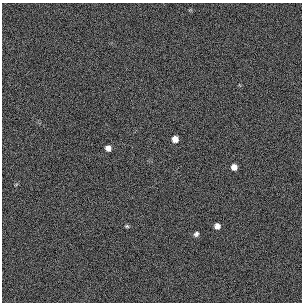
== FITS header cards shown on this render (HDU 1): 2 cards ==
NAXIS1  =                  300 / length of original image axis
NAXIS2  =                  300 / length of original image axis

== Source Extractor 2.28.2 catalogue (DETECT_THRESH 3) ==
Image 300 x 300 px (HDU 1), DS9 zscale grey, 1 PNG px = 1 image px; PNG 304 x 304 px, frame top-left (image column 1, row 300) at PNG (2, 3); no overlay
Background 384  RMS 67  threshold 200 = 3 sigma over >= 5 px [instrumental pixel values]
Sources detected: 6; all 6 listed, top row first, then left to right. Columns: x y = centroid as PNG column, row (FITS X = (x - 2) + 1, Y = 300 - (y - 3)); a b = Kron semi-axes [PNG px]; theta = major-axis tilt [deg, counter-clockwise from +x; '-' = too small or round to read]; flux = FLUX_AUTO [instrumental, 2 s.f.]
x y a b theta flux
175 139 6 6 - 33000
108 148 6 6 - 25000
234 167 5 5 - 26000
127 226 6 4 -20 6600
217 226 6 5 - 24000
196 234 6 5 - 12000